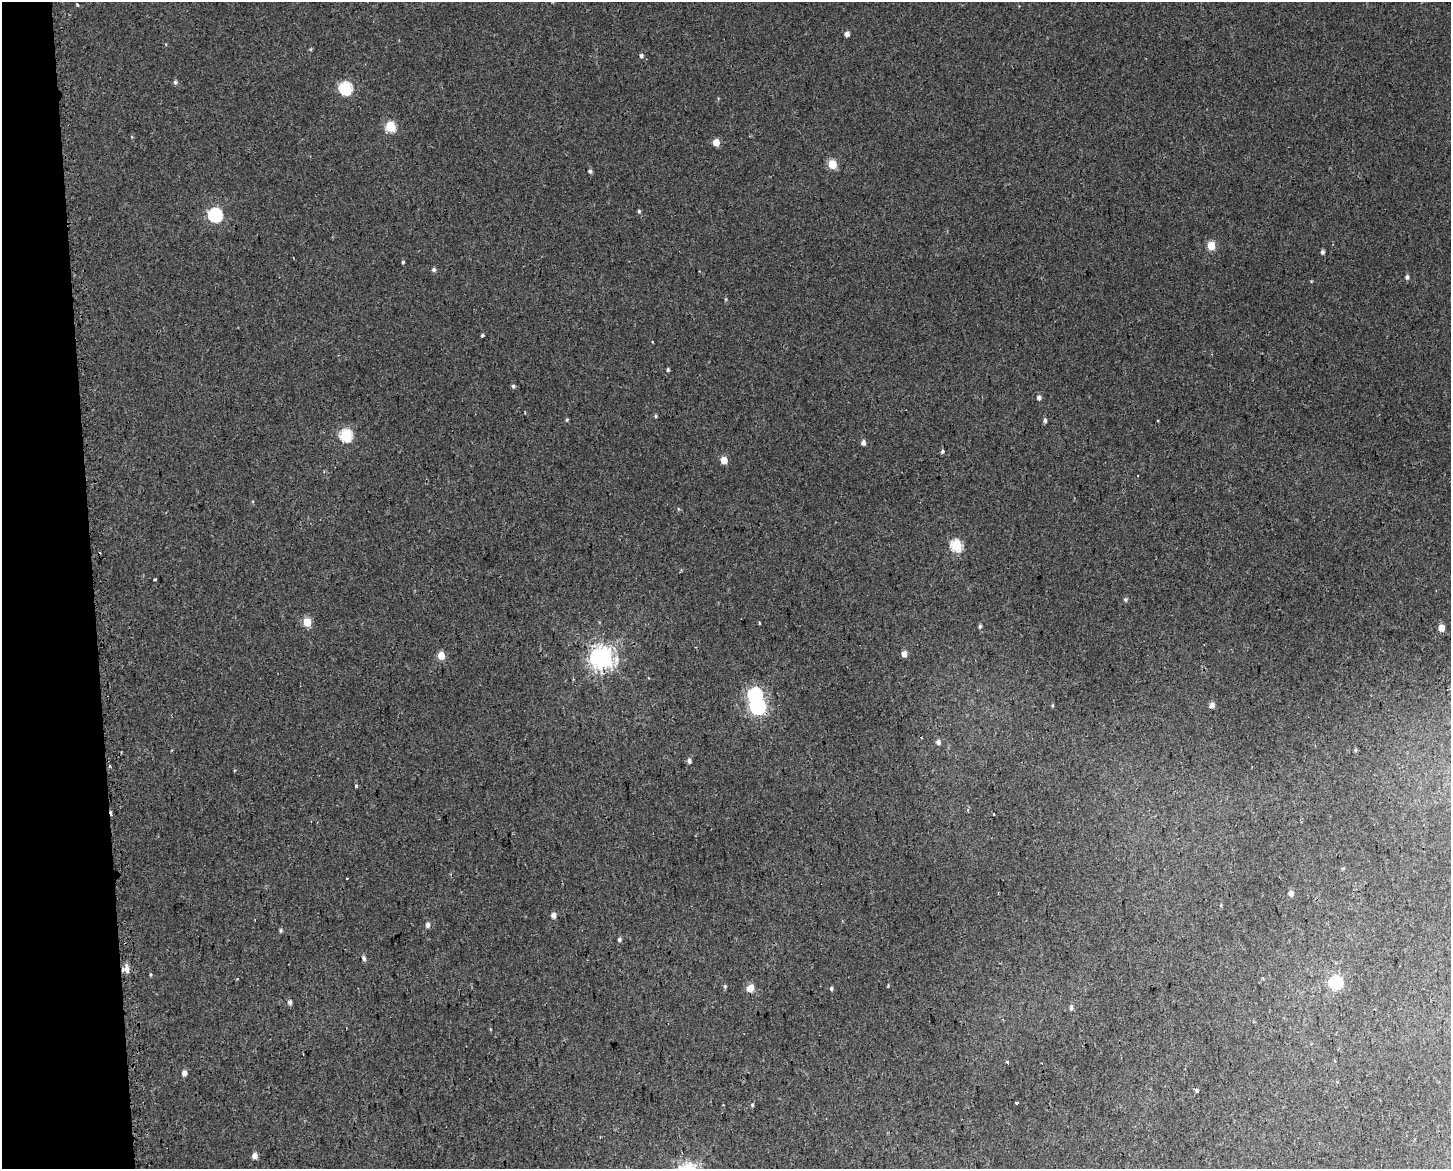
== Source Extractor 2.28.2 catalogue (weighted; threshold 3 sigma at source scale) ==
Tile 4 of 3 x 4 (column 1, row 2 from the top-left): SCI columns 26-1474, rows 2396-3562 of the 4454 x 4791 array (HDU 1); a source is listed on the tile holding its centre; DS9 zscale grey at full resolution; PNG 1453 x 1171 px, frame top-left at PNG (2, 2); no overlay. Shown black and unused: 6% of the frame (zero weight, under 2 of 3 exposures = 4% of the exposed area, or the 3 px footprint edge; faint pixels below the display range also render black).
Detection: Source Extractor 2.28.2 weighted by HDU 2 'WHT'; one run over the whole footprint, this tile lists its part. Background 0.00163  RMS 0.0027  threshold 0.0124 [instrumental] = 3 sigma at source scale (4.5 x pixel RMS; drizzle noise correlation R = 1.50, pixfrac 1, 0.0396/0.0396 arcsec/px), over >= 5 px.
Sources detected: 75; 1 cosmic-ray / hot-pixel residue — not listed; the other 74 listed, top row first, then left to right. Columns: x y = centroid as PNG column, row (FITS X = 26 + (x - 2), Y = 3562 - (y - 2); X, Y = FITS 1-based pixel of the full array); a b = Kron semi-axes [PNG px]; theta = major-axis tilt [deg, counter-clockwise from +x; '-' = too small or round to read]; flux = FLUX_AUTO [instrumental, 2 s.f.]
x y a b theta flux
77 4 4 3 - 0.3
847 34 5 4 - 1.2
311 49 5 3 - 0.28
641 56 5 4 - 0.61
175 82 6 5 - 0.55
345 88 7 6 - 28
390 126 6 5 - 14
716 142 5 5 - 4.2
832 164 5 5 - 9.1
590 171 5 4 - 0.66
639 211 5 4 - 0.41
215 215 7 6 - 39
1211 246 5 5 - 7.7
1323 252 4 4 - 0.68
403 262 4 3 - 0.39
434 269 5 5 - 0.57
1407 277 5 5 - 0.74
1311 281 3 3 - 0.21
726 299 5 3 - 0.31
482 335 3 3 - 0.65
668 370 4 3 - 0.42
513 386 5 5 - 0.49
1039 398 5 4 - 0.88
655 416 5 4 - 0.33
567 420 5 4 - 0.33
1045 420 5 4 - 0.68
346 435 6 6 - 25
863 443 5 4 - 0.92
942 451 4 4 - 0.67
724 460 5 5 - 4.4
956 545 6 6 - 21
155 579 3 3 - 0.58
1125 600 5 5 - 0.46
307 622 5 5 - 7.1
759 623 3 3 - 0.64
980 626 6 4 82 0.48
1441 628 5 4 - 3.8
904 654 5 5 - 2.2
441 655 5 5 - 5.1
602 658 8 8 - 230
755 694 6 6 - 41
1052 705 5 3 - 0.3
1212 705 6 5 - 1.3
758 706 7 7 - 71
921 738 3 2 - 0.43
938 742 5 5 - 1
1355 750 5 5 - 0.35
689 761 5 4 - 0.89
110 766 4 2 - 0.25
357 786 4 4 - 0.39
1343 868 4 3 - 0.44
1291 893 5 5 - 1.3
1221 905 5 3 - 0.27
553 915 5 4 - 1.5
255 920 2 2 - 0.22
427 925 6 5 - 0.91
281 930 5 4 - 0.42
619 940 5 4 - 0.53
364 958 6 5 - 0.7
126 969 9 8 - 2.1
1263 978 4 3 - 0.34
1336 982 6 6 - 33
888 985 4 3 - 0.25
725 986 5 4 - 0.37
750 988 7 5 46 3.2
831 988 5 4 - 0.45
290 1002 5 4 - 0.88
1071 1007 6 4 85 0.71
1007 1062 3 3 - 0.66
184 1073 5 4 - 1.4
1197 1090 4 3 - 1.3
1016 1103 4 3 - 0.67
752 1105 5 4 - 0.31
254 1156 5 5 - 2
Overlapping masked pixels (flux is a lower limit): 2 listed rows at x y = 758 706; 126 969